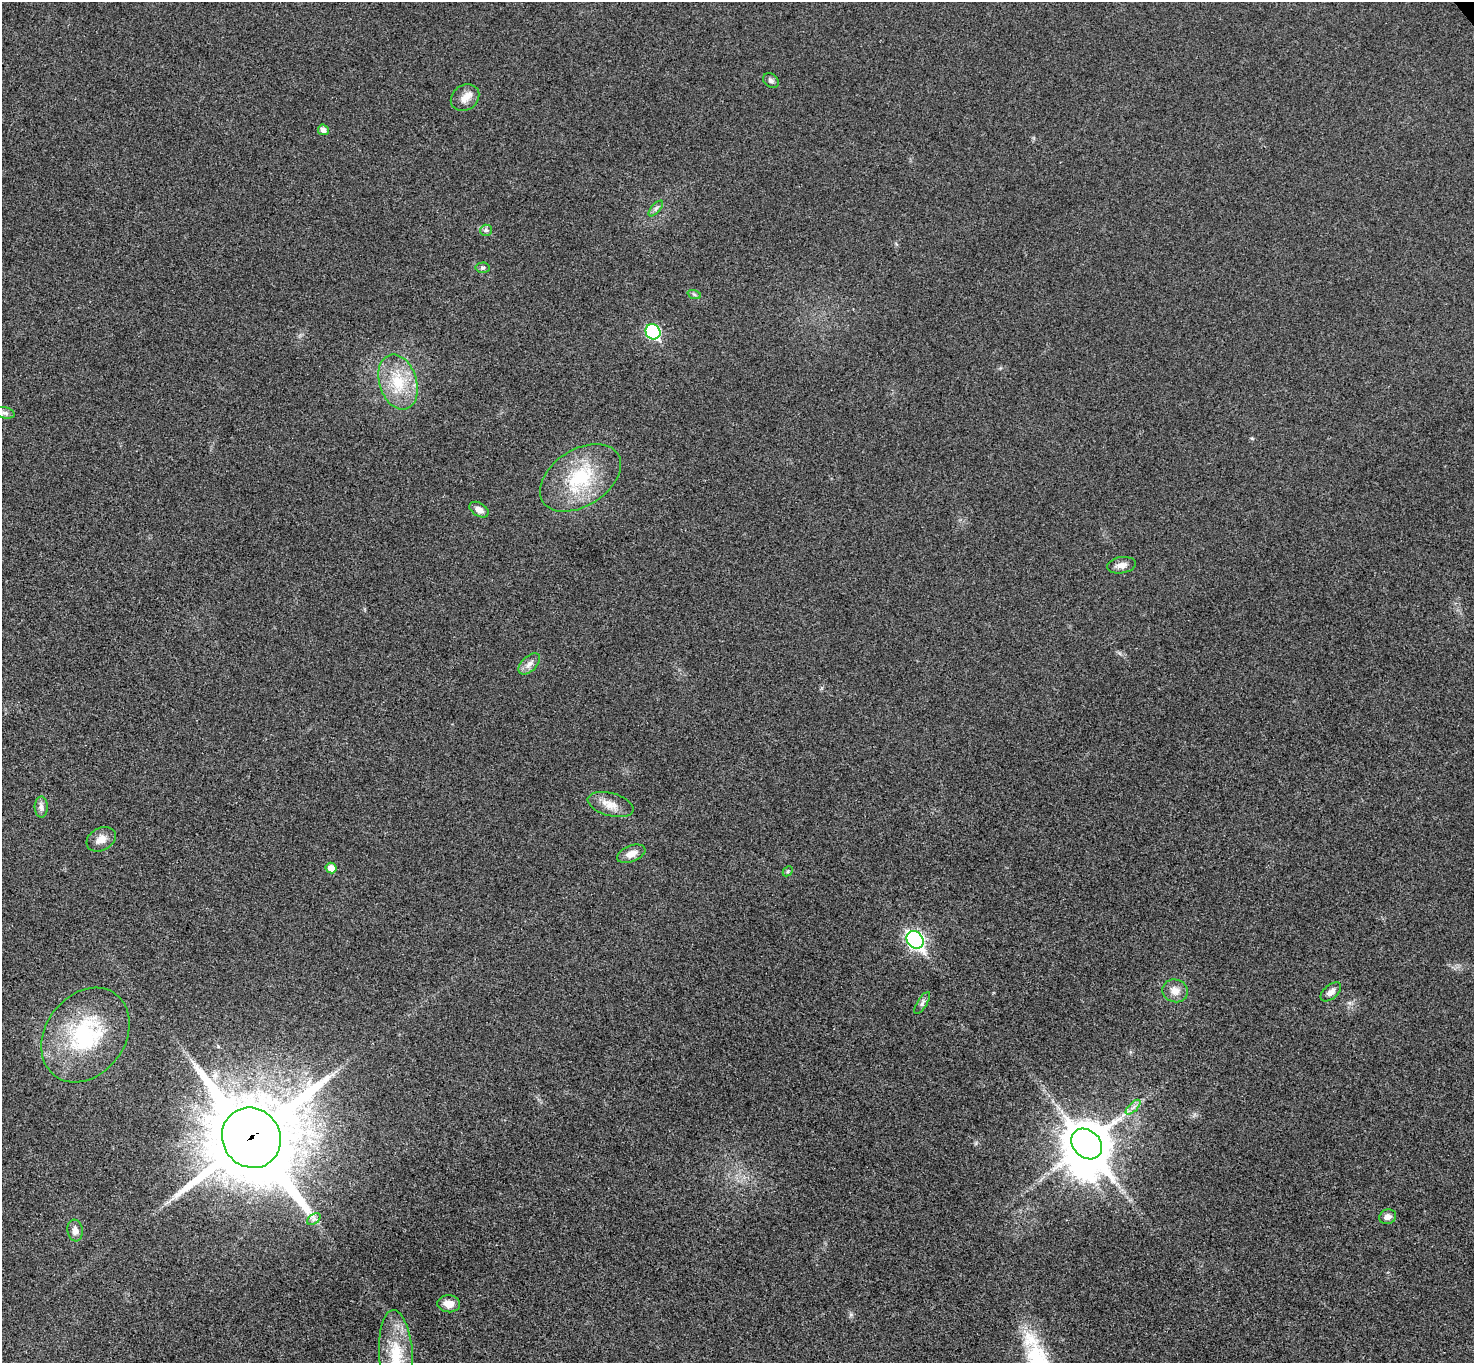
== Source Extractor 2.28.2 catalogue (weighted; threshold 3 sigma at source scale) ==
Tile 7 of 4 x 4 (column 3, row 2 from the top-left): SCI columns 2996-4467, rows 3056-4416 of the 5987 x 5973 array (HDU 1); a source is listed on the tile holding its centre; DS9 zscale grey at full resolution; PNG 1476 x 1365 px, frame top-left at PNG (2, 2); each listed source drawn as its Kron ellipse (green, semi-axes under 4 px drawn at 4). Shown black and unused: <1% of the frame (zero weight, under 3 of 4 exposures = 6% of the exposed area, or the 3 px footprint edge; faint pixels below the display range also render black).
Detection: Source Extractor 2.28.2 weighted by HDU 2 'WHT'; one run over the whole footprint, this tile lists its part. Background 0.0245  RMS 0.0061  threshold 0.0275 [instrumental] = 3 sigma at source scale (4.5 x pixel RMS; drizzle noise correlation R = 1.50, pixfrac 1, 0.05/0.05 arcsec/px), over >= 5 px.
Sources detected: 35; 1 inside a brighter object's white glare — neither listed nor drawn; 1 inside a brighter listed object's ellipse — not listed separately; the other 33 listed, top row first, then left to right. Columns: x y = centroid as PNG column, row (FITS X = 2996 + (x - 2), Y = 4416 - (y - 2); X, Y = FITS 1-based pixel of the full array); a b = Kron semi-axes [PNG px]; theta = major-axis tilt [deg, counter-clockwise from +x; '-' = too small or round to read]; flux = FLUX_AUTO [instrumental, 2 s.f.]
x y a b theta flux
771 80 8 6 -36 1.9
465 98 15 12 36 5.6
323 130 5 5 - 2.6
656 208 10 4 48 1.7
486 230 6 5 - 1.2
483 268 7 5 3 1.2
694 294 7 4 -20 0.98
653 332 8 7 - 74
398 382 28 18 -72 23
5 413 10 5 -13 2
580 478 44 28 33 42
479 510 10 6 -31 3.4
1121 565 14 8 9 3.9
529 664 13 7 43 3.7
611 804 23 11 -15 7.9
41 807 10 6 -90 2.6
101 839 15 11 29 5.7
631 854 15 8 22 5.3
331 868 5 5 - 5.6
788 871 6 4 45 0.91
915 940 9 7 -51 180
1175 991 13 11 -14 5.9
1331 992 12 7 40 3.4
922 1003 12 5 59 1.8
85 1035 51 39 53 63
1133 1107 9 3 45 2
251 1138 31 29 -52 8700
1087 1144 17 13 -43 1900
1388 1217 8 7 - 3.2
314 1219 7 5 34 1.7
75 1231 11 7 -82 3.8
449 1304 11 8 -5 5.1
396 1356 46 17 -86 27
Overlapping masked pixels (flux is a lower limit): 1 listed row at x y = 251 1138
Isophote crosses this tile's border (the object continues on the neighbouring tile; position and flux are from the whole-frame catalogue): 1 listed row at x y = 396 1356